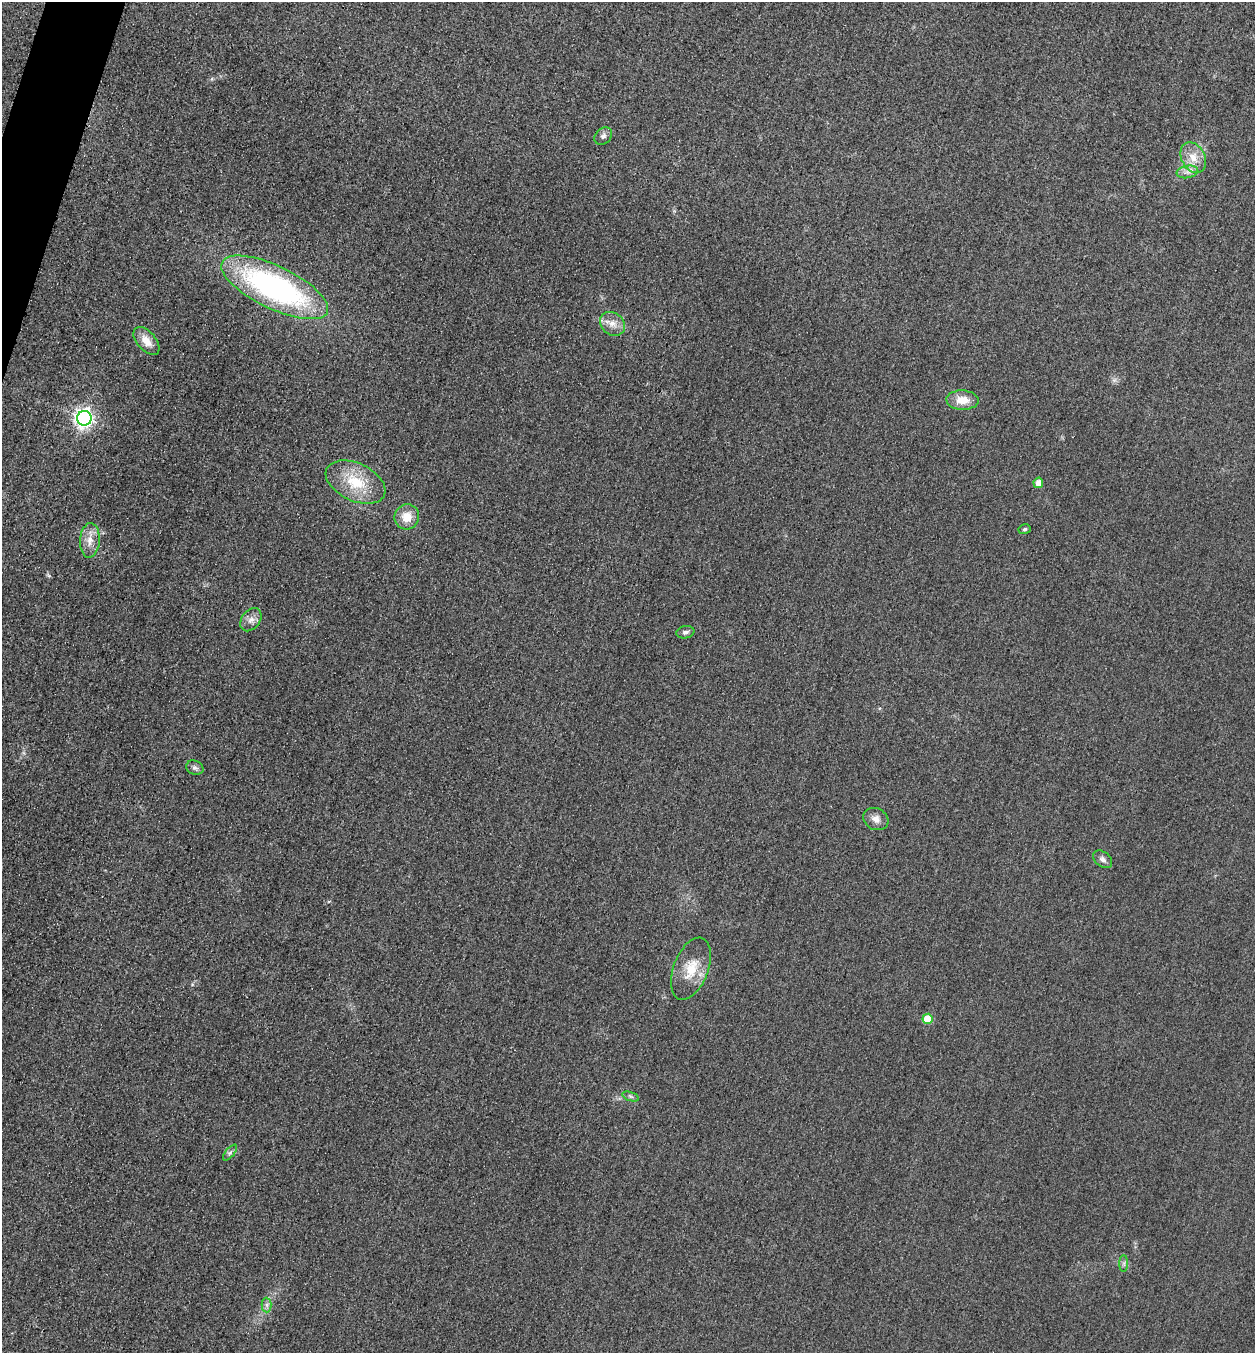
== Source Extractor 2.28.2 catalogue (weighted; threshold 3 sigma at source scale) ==
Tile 11 of 4 x 4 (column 3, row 3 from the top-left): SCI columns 2668-3920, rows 1374-2724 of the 5463 x 5449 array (HDU 1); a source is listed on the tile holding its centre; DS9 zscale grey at full resolution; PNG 1257 x 1355 px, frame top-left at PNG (2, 2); each listed source drawn as its Kron ellipse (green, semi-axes under 4 px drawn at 4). Shown black and unused: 1% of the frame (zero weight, under 3 of 4 exposures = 3% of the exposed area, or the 3 px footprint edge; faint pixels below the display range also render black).
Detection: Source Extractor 2.28.2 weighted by HDU 2 'WHT'; one run over the whole footprint, this tile lists its part. Background 0.0772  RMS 0.017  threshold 0.0761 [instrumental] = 3 sigma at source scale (4.5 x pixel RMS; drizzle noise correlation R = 1.50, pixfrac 1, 0.05/0.05 arcsec/px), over >= 5 px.
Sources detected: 24; all 24 listed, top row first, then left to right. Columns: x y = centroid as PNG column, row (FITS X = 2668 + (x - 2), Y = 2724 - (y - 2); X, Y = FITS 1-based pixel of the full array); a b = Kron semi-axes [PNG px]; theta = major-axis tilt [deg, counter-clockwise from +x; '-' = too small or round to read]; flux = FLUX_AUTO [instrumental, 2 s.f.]
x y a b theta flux
603 136 10 7 42 6.5
1193 158 16 11 -62 24
1187 172 11 6 9 7.9
275 287 58 21 -26 450
612 324 13 11 -36 16
146 341 16 9 -50 20
962 400 16 9 -2 25
84 418 7 7 - 740
355 482 32 19 -25 67
1038 483 5 5 - 14
407 517 12 12 - 26
1025 529 6 4 17 2.9
90 540 17 10 86 19
251 620 13 9 52 11
685 632 9 6 10 5.3
195 768 9 7 -23 5.2
876 819 13 10 -28 12
1103 859 11 7 -40 6.6
691 969 32 17 69 44
928 1019 5 5 - 50
630 1096 8 3 -19 3.1
230 1153 10 3 50 3.2
1124 1264 8 4 -90 3.7
267 1305 7 5 -89 4.9